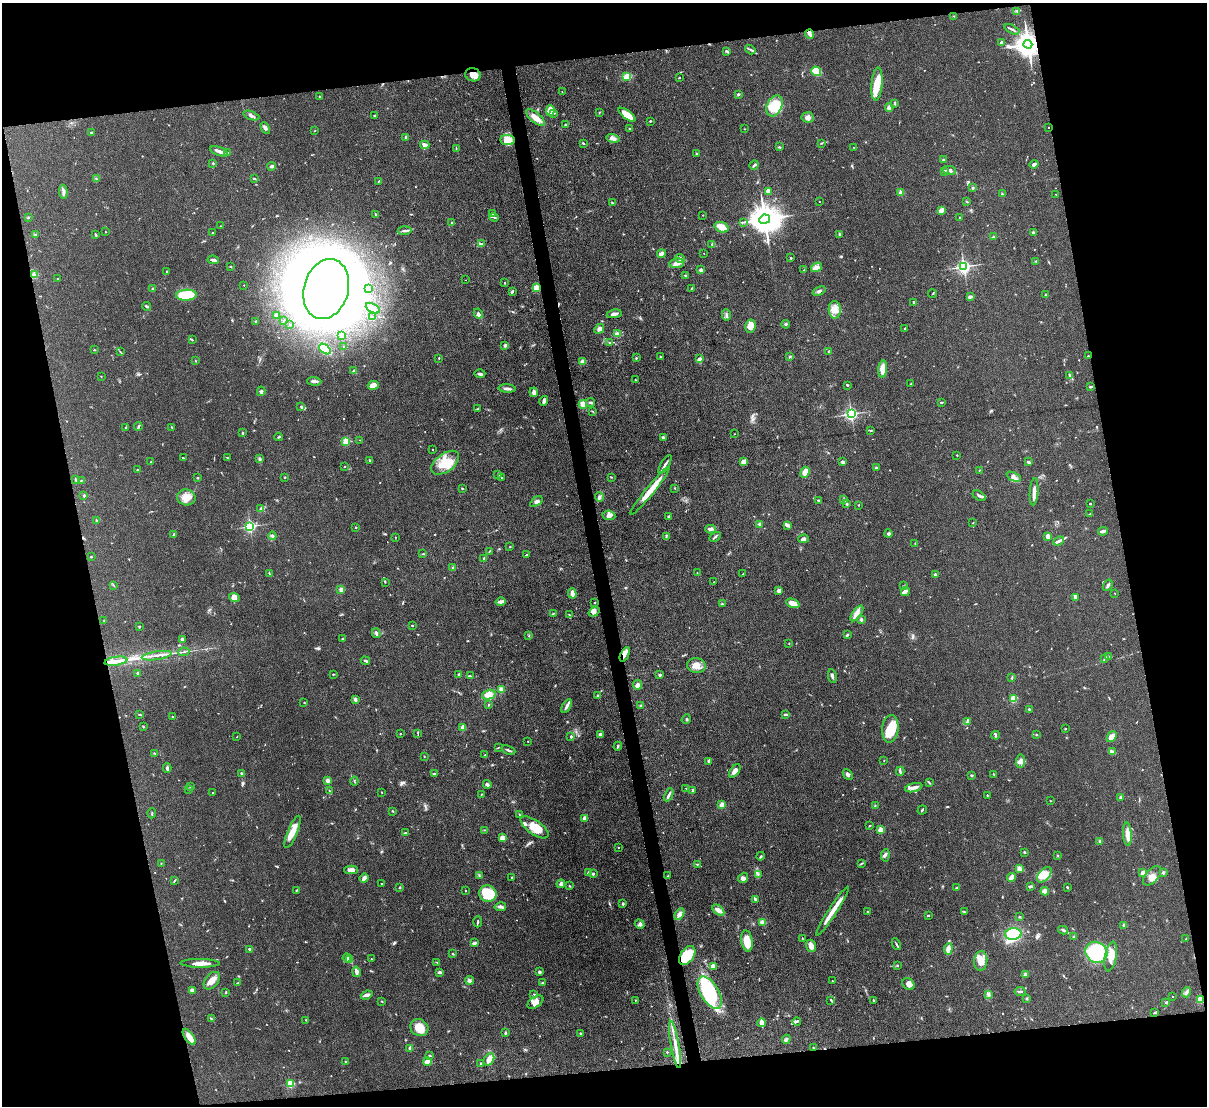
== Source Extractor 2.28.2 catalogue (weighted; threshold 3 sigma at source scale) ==
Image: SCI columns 1-4819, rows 249-4664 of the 4819 x 4798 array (HDU 1 of 3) = the unmasked area's bounding box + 8 px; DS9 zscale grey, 4 x 4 block average (1 PNG px = mean of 4 x 4 image px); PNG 1209 x 1108 px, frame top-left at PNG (2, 3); each listed source drawn as its Kron ellipse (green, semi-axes under 4 px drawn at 4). Shown black and unused: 24% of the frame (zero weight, under 3 of 4 exposures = <1% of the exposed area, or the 3 px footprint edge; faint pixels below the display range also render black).
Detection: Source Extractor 2.28.2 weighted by HDU 2 'WHT'. Background 0.0853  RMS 0.0063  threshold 0.0284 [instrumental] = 3 sigma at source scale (4.5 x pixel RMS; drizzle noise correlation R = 1.50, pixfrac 1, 0.05/0.05 arcsec/px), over >= 5 px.
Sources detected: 741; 1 too faint to see at this stretch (4 x 4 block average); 5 inside a brighter object's white glare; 7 cosmic-ray / hot-pixel residue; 1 long thin detection or spike segment (spike, bleed or trail) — neither listed nor drawn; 12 coinciding with a brighter row at this scale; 51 inside a brighter listed object's ellipse — not listed separately; of the other 664, all 500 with FLUX_AUTO >= 1.6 (the completeness limit of this list) listed and drawn (164 fainter detections not listed), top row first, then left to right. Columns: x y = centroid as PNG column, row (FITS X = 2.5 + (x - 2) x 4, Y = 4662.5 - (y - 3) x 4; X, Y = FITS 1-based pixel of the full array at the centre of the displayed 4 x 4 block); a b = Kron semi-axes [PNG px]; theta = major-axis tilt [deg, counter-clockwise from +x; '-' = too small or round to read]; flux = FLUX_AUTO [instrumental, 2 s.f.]
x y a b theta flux
1017 11 3 2 - 2.2
954 16 2 2 - 2
1012 29 8 2 -26 7.2
810 34 5 3 - 12
1002 43 2 2 - 31
1028 44 4 4 - 5400
750 50 5 2 - 7.4
727 51 4 2 - 4.9
816 71 5 4 - 85
473 75 8 6 -18 34
627 77 3 3 - 53
679 78 2 2 - 2.8
877 84 16 5 85 72
562 92 2 2 - 1.9
739 94 2 2 - 3.7
319 96 2 2 - 3.1
895 103 3 2 - 4.7
774 106 11 7 62 100
889 107 4 3 - 18
550 110 5 3 - 37
599 112 2 2 - 2.4
554 113 4 2 - 3.8
627 115 10 4 -37 50
251 116 8 2 -19 9.4
374 116 2 2 - 3.4
808 117 6 5 - 18
536 118 11 5 -40 33
650 121 2 2 - 3.7
565 125 2 2 - 12
265 128 6 3 -63 9.7
1048 128 2 2 - 2.4
630 129 2 2 - 4
744 129 2 2 - 2
315 131 2 2 - 1.7
91 132 2 2 - 11
406 137 2 2 - 11
613 138 6 4 -15 14
508 140 7 5 -8 25
583 143 3 2 - 4.6
821 143 3 2 - 2.6
425 145 4 3 - 17
779 147 3 2 - 3.8
854 148 3 2 - 2.4
456 149 3 2 - 2.6
219 151 9 2 -20 24
228 153 3 2 - 4.4
697 154 3 2 - 3.8
944 160 3 2 - 7.2
213 163 2 2 - 3
1034 164 4 3 - 11
754 165 5 2 - 7.1
272 166 4 2 - 10
949 170 7 3 -13 12
944 171 2 2 - 9.8
254 178 2 2 - 3.4
96 179 2 2 - 2.4
379 181 2 2 - 1.8
973 188 3 2 - 4.3
768 191 2 2 - 81
63 192 7 2 -85 14
901 193 2 2 - 69
1002 194 3 2 - 3.5
1056 194 2 2 - 1.8
967 201 3 2 - 3.4
612 202 3 2 - 3.1
819 202 2 2 - 2.8
941 210 4 2 - 29
375 214 3 2 - 3.4
492 214 2 2 - 2.6
703 215 2 2 - 3
28 217 3 2 - 2.2
494 217 5 2 - 4.7
960 218 2 2 - 3.5
765 219 5 4 - 8700
743 222 2 2 - 1.8
452 223 2 2 - 14
220 226 2 2 - 1.7
722 227 7 5 -21 38
404 231 7 2 4 9.5
105 232 2 2 - 1.7
1033 232 3 2 - 6.7
213 233 2 2 - 13
840 234 4 2 - 4.4
35 235 3 2 - 2.7
96 235 4 2 - 5.7
993 237 2 2 - 4.7
482 244 2 2 - 3.9
712 244 3 2 - 2.5
704 253 2 2 - 1.8
661 254 4 3 - 22
791 257 3 2 - 2.7
680 258 5 4 - 11
213 260 6 3 -8 13
1036 261 2 2 - 1.9
677 263 7 4 8 20
231 267 3 2 - 1.8
816 267 6 4 34 14
964 267 2 2 - 1200
701 270 2 2 - 27
804 270 2 2 - 1.9
166 271 2 2 - 2.2
35 275 3 2 - 5.4
685 275 3 2 - 3.8
57 279 2 2 - 2
465 280 2 2 - 13
504 283 2 2 - 2.3
244 285 2 2 - 2.8
153 288 2 2 - 3.1
537 288 2 2 - 150
326 289 30 22 74 3500
369 289 2 2 - 1.6
691 289 3 2 - 2.2
512 291 3 2 - 5.9
819 291 7 3 21 9.7
932 294 4 2 - 2.4
186 295 10 5 2 150
1045 295 3 2 - 4.1
970 297 3 2 - 9.8
914 302 2 2 - 8.7
147 306 4 2 - 6.4
373 308 8 2 -27 19
835 310 8 6 -89 31
478 313 5 2 - 9
614 314 7 3 10 12
276 315 4 3 - 8.1
726 315 6 2 -87 7.1
372 317 3 2 - 2.5
256 321 2 2 - 6.8
283 321 3 2 - 3
290 324 2 2 - 2
786 324 4 2 - 5.6
750 326 6 5 - 40
905 328 2 2 - 1.9
599 329 5 4 - 11
617 334 4 2 - 20
341 335 3 3 - 5.3
192 340 3 2 - 3.2
610 343 2 2 - 1.8
505 346 2 2 - 36
344 347 2 2 - 1.7
325 349 7 3 -37 110
94 350 2 2 - 2.7
120 352 2 2 - 1.8
828 352 2 2 - 1.6
660 356 2 2 - 4.1
1088 356 2 2 - 2.7
790 357 2 2 - 5.8
439 358 2 2 - 3.2
636 358 2 2 - 2.8
699 359 3 2 - 10
196 361 2 2 - 1.8
583 362 3 2 - 26
883 369 8 4 84 40
354 371 3 3 - 9.5
480 374 5 2 - 8
101 376 2 2 - 1.7
1070 376 3 3 - 5.5
635 380 3 2 - 1.8
314 381 7 2 -3 14
911 384 3 2 - 2.6
373 385 5 4 - 22
847 385 3 2 - 3.9
1091 387 3 2 - 4.2
507 388 8 2 -4 13
261 391 5 3 - 6.8
534 392 5 3 - 13
544 401 5 3 - 9.7
941 402 4 2 - 3
590 403 4 2 - 6.7
583 404 4 4 - 22
301 406 2 2 - 1.8
478 409 2 2 - 2.3
592 411 2 2 - 1.8
851 414 2 2 - 1000
138 426 4 2 - 4.8
172 427 2 2 - 2.3
126 428 3 2 - 6
870 430 3 2 - 3.8
242 433 2 2 - 10
734 434 2 2 - 1.6
279 437 4 2 - 4.7
663 437 3 2 - 4.4
360 440 2 2 - 2.2
346 441 2 2 - 190
433 450 2 2 - 1.9
957 455 3 2 - 1.8
183 458 3 2 - 3
227 458 2 2 - 3.1
260 459 2 2 - 2.3
370 461 3 2 - 4
151 462 3 2 - 3.7
744 462 4 3 - 26
842 462 4 3 - 6.3
1028 462 4 2 - 6.3
445 463 16 9 36 100
665 464 10 2 59 12
344 466 2 2 - 4
876 468 2 2 - 5.6
137 470 2 2 - 3.5
979 470 2 2 - 1.9
805 472 6 3 68 35
498 474 2 2 - 15
284 477 2 2 - 5.2
611 477 3 2 - 2.1
1014 477 8 2 -25 7.9
198 478 3 2 - 2.7
502 478 2 2 - 3.1
76 480 3 2 - 3.2
81 481 2 2 - 1.9
462 488 2 2 - 3.1
675 488 2 2 - 2.2
650 491 31 4 51 71
1034 492 14 3 86 21
84 495 2 2 - 16
979 496 7 2 -32 7.6
186 497 9 8 - 43
599 497 5 3 - 7.3
844 499 2 2 - 2.1
818 500 3 2 - 3
536 502 7 3 37 10
846 503 3 2 - 4.1
1090 504 2 2 - 2.7
858 505 2 2 - 2.1
261 508 2 2 - 2.9
1090 514 3 2 - 2.8
609 515 6 4 -7 15
669 516 3 2 - 3.8
96 520 2 2 - 2.7
973 523 2 2 - 1.9
760 524 4 2 - 5
788 525 3 3 - 8.1
250 526 2 2 - 600
356 527 2 2 - 2.9
711 529 5 3 - 14
1103 531 5 2 - 11
173 534 2 2 - 3.6
888 534 4 2 - 7.1
272 536 4 3 - 6.1
1048 536 3 3 - 29
395 537 2 2 - 1.9
666 537 3 2 - 4.4
715 537 6 2 28 6.9
803 539 5 3 - 12
1059 541 6 2 23 9.9
915 544 3 2 - 2.2
510 547 2 2 - 1.7
489 551 3 2 - 2
423 554 2 2 - 2.4
527 555 3 2 - 6
91 557 2 2 - 2.9
484 558 3 2 - 2.8
452 567 2 2 - 2.1
269 573 3 2 - 2.4
697 573 2 2 - 1.7
743 574 2 2 - 2.3
935 575 3 2 - 5.9
385 582 2 2 - 1.8
714 582 2 2 - 2.7
113 585 3 2 - 2.1
1108 585 6 2 57 7.8
904 586 3 2 - 3.1
341 589 2 2 - 37
779 591 4 3 - 12
905 591 4 3 - 15
572 593 5 3 - 16
1115 593 2 2 - 2.4
1075 597 3 2 - 13
234 598 5 4 - 21
501 602 5 3 - 13
595 602 2 2 - 2.9
793 603 7 4 -21 37
722 604 2 2 - 3.8
594 612 6 3 34 13
554 613 2 2 - 2.1
857 613 9 4 54 20
569 615 2 2 - 1.9
861 619 2 2 - 28
104 621 2 2 - 2.1
412 625 2 2 - 3
139 626 3 2 - 3.2
376 633 5 3 - 8.7
847 635 4 2 - 4.5
529 636 3 2 - 2.7
182 639 2 2 - 32
343 639 3 2 - 3.4
789 643 2 2 - 1.9
184 652 6 2 9 4
625 654 8 3 63 15
157 656 15 2 9 14
1109 656 2 2 - 2.8
1105 658 4 2 - 3.4
116 661 11 2 9 64
365 661 5 2 - 6.2
696 665 9 7 -7 32
137 673 3 2 - 2.8
333 674 3 2 - 3.1
459 674 3 2 - 5.1
660 675 3 2 - 4.9
470 676 3 2 - 3.2
832 676 7 3 -81 10
1012 677 4 2 - 4
638 685 5 4 - 17
501 689 3 3 - 18
489 695 7 4 15 35
598 695 2 2 - 17
1013 699 3 3 - 40
355 700 2 2 - 33
304 703 2 2 - 1.7
489 705 2 2 - 2.1
567 706 7 2 58 9.9
641 706 3 2 - 7.6
1029 709 2 2 - 3.1
785 714 4 2 - 5.1
139 715 3 2 - 2.5
173 717 2 2 - 4.9
686 719 5 2 - 3.4
967 721 2 2 - 2.4
143 727 2 2 - 3
463 727 2 2 - 60
890 729 14 8 84 99
1065 729 2 2 - 4.9
418 733 3 2 - 2.4
400 734 2 2 - 1.8
600 734 3 3 - 7.1
996 735 4 2 - 4
1036 735 2 2 - 6.8
571 736 2 2 - 18
237 737 2 2 - 1.8
1112 737 6 4 51 24
528 741 2 2 - 1.8
618 746 4 2 - 5.6
498 748 2 2 - 2.2
508 750 7 2 -23 7
1112 752 3 3 - 8.2
155 753 3 2 - 1.9
485 755 2 2 - 2.7
424 756 2 2 - 2.6
884 760 2 2 - 1.7
709 761 4 2 - 11
1021 761 7 4 84 18
167 768 5 2 - 8.3
735 771 7 4 54 19
900 771 4 3 - 6.9
242 774 2 2 - 20
435 774 3 2 - 6.9
994 774 4 2 - 2.5
848 775 6 3 -45 11
971 775 3 2 - 2.9
327 781 2 2 - 62
354 781 4 2 - 2.8
929 783 2 2 - 1.6
487 784 4 2 - 9.6
190 786 3 2 - 6.3
686 788 2 2 - 1.6
914 788 9 3 14 15
188 790 3 2 - 2.4
330 791 3 2 - 3
692 791 3 2 - 7.4
381 792 2 2 - 2
213 793 2 2 - 4.4
481 794 2 2 - 2.6
669 795 7 3 64 8.2
987 795 2 2 - 7
1121 797 2 2 - 6.6
1050 801 2 2 - 1.7
722 805 2 2 - 85
875 805 2 2 - 2
922 810 5 2 - 4.5
392 811 3 2 - 3.1
152 813 5 2 - 2.6
519 814 2 2 - 2.1
584 818 4 3 - 15
870 826 2 2 - 3.3
535 827 16 7 -35 69
485 830 4 2 - 3.5
880 830 2 2 - 110
293 832 17 5 68 47
405 833 3 2 - 6.4
1127 834 11 4 -85 28
502 838 4 3 - 30
1099 841 4 2 - 2.8
619 847 2 2 - 2.6
1024 852 2 2 - 4.2
885 855 6 3 84 8.6
1058 855 2 2 - 2.2
761 856 4 2 - 3.2
161 863 2 2 - 1.7
697 864 2 2 - 3.5
861 864 3 2 - 2.6
1019 868 4 3 - 19
351 870 7 4 1 18
589 873 2 2 - 65
1143 873 4 4 - 22
1163 873 3 2 - 7.8
593 874 2 2 - 9.7
758 874 3 2 - 2.1
1044 875 9 5 47 60
479 876 3 2 - 3.7
668 876 2 2 - 1.8
1152 876 11 6 49 26
512 877 3 2 - 2.3
364 878 5 3 - 19
743 878 5 4 - 11
1011 878 4 2 - 34
174 881 3 2 - 2.6
382 884 2 2 - 1.9
561 884 4 3 - 11
569 886 3 2 - 2.1
400 887 3 2 - 2.7
957 887 4 2 - 3.8
1030 887 3 2 - 5.5
1067 887 3 2 - 3.9
297 890 3 2 - 2.7
465 891 2 2 - 2.4
1045 891 4 4 - 19
488 894 9 8 - 110
756 899 3 2 - 3.7
623 904 3 2 - 5
500 907 6 3 10 9.7
718 910 7 4 -43 19
832 911 29 3 57 61
868 912 2 2 - 10
965 912 3 2 - 3.6
679 914 6 4 60 17
928 915 2 2 - 5.2
1019 917 2 2 - 2.9
478 922 5 2 - 4.8
762 922 4 3 - 15
640 924 5 3 - 9.4
1124 925 2 2 - 34
1063 930 5 2 - 6.4
1013 934 8 5 4 210
1074 937 2 2 - 10
802 938 3 2 - 1.8
1186 939 3 2 - 1.7
747 941 11 5 -80 64
474 943 4 3 - 8.8
896 944 6 2 -65 5.4
811 946 6 5 - 25
250 949 4 2 - 4.9
948 949 6 4 84 20
1096 952 11 10 - 200
452 954 3 2 - 3.1
687 955 11 6 54 100
1111 956 15 6 79 51
347 958 4 3 - 11
371 959 2 2 - 4.8
350 960 3 3 - 20
981 961 10 6 86 43
437 962 2 2 - 2.2
200 963 20 3 -1 35
897 965 2 2 - 2.3
713 966 3 3 - 38
356 972 5 2 - 18
440 972 4 3 - 7
540 972 4 3 - 5.6
1025 975 2 2 - 52
470 980 4 3 - 8
212 981 10 6 51 30
832 981 2 2 - 1.9
542 982 3 2 - 2.3
238 983 3 2 - 3.6
908 984 7 5 -45 16
192 990 3 2 - 25
1020 991 5 2 - 6.9
1186 992 5 3 - 9
226 993 2 2 - 2.1
710 993 18 9 -59 300
534 994 4 2 - 3
367 995 6 3 22 14
988 995 3 3 - 5.9
1172 997 2 2 - 2
1027 999 2 2 - 2
1201 999 4 3 - 59
635 1000 2 2 - 3.9
831 1000 4 2 - 5.2
873 1000 4 2 - 3.1
382 1002 2 2 - 1.9
535 1002 9 5 34 31
1166 1002 3 2 - 4.5
1155 1013 3 2 - 3.8
211 1019 3 2 - 3.5
306 1020 2 2 - 2.3
797 1021 4 2 - 6.6
762 1023 4 2 - 49
419 1028 9 8 - 51
505 1033 2 2 - 4.3
580 1034 3 2 - 3.5
189 1037 9 4 -55 29
786 1039 4 3 - 7.3
675 1044 24 3 -80 43
813 1047 2 2 - 2.8
410 1048 2 2 - 41
667 1052 2 2 - 3.7
430 1056 3 2 - 4
489 1059 6 5 - 23
345 1062 4 2 - 2.3
427 1062 4 3 - 34
481 1064 3 2 - 3.9
290 1084 2 2 - 240
Overlapping masked pixels (flux is a lower limit): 6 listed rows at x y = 1028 44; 473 75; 1088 356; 625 654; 687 955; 1201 999
Diffuse or blended objects may show on this block-average render without a row.